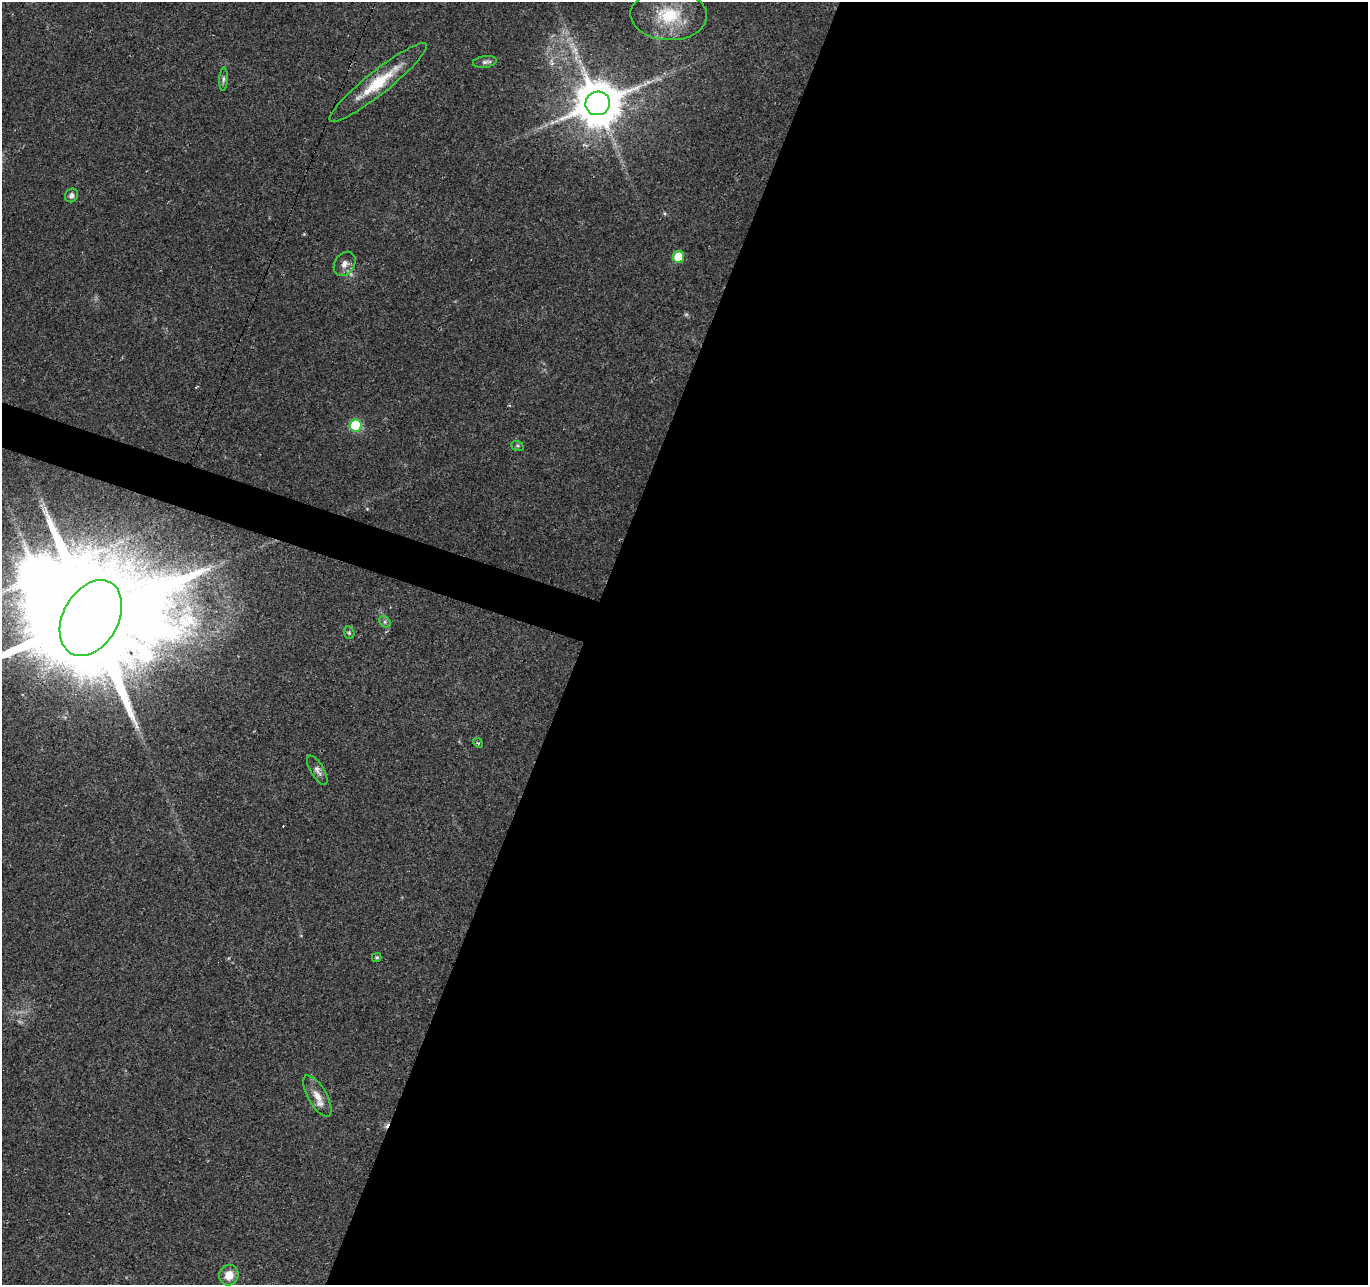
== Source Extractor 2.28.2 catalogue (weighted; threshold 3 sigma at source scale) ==
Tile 12 of 4 x 4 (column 4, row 3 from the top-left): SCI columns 4100-5465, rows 1492-2774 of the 5469 x 5613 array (HDU 1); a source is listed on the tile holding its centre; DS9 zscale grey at full resolution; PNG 1370 x 1287 px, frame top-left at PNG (2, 2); each listed source drawn as its Kron ellipse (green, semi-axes under 4 px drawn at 4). Shown black and unused: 59% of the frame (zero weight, under 2 of 3 exposures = <1% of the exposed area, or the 3 px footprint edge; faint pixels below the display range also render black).
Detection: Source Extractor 2.28.2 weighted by HDU 2 'WHT'; one run over the whole footprint, this tile lists its part. Background 0.0349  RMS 0.004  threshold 0.018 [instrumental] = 3 sigma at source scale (4.5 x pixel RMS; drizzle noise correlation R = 1.50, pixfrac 1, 0.0396/0.0396 arcsec/px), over >= 5 px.
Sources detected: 24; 1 too faint to see at this stretch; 1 inside a brighter object's white glare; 4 cosmic-ray / hot-pixel residue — neither listed nor drawn; the other 18 listed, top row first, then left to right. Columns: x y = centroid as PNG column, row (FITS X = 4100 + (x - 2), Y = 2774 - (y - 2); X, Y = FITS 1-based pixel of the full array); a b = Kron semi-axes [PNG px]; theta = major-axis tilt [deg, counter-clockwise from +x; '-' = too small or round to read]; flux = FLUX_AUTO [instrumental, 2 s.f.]
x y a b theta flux
669 15 38 25 -2 21
485 62 12 5 8 1.3
223 79 12 4 87 0.97
378 82 61 11 38 17
598 103 12 11 - 1800
71 195 7 6 - 1.5
678 257 6 5 - 12
345 264 13 10 57 2.7
356 425 6 6 - 30
517 446 6 5 - 0.61
91 618 40 27 60 22000
385 622 6 5 - 0.74
349 633 6 5 - 0.67
478 743 5 4 - 0.49
317 770 16 6 -59 2
377 957 5 4 - 0.58
317 1096 23 9 -60 5
229 1275 10 9 - 5.3
Overlapping masked pixels (flux is a lower limit): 1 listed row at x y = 91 618
Isophote crosses this tile's border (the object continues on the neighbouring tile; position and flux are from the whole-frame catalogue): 1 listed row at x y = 91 618